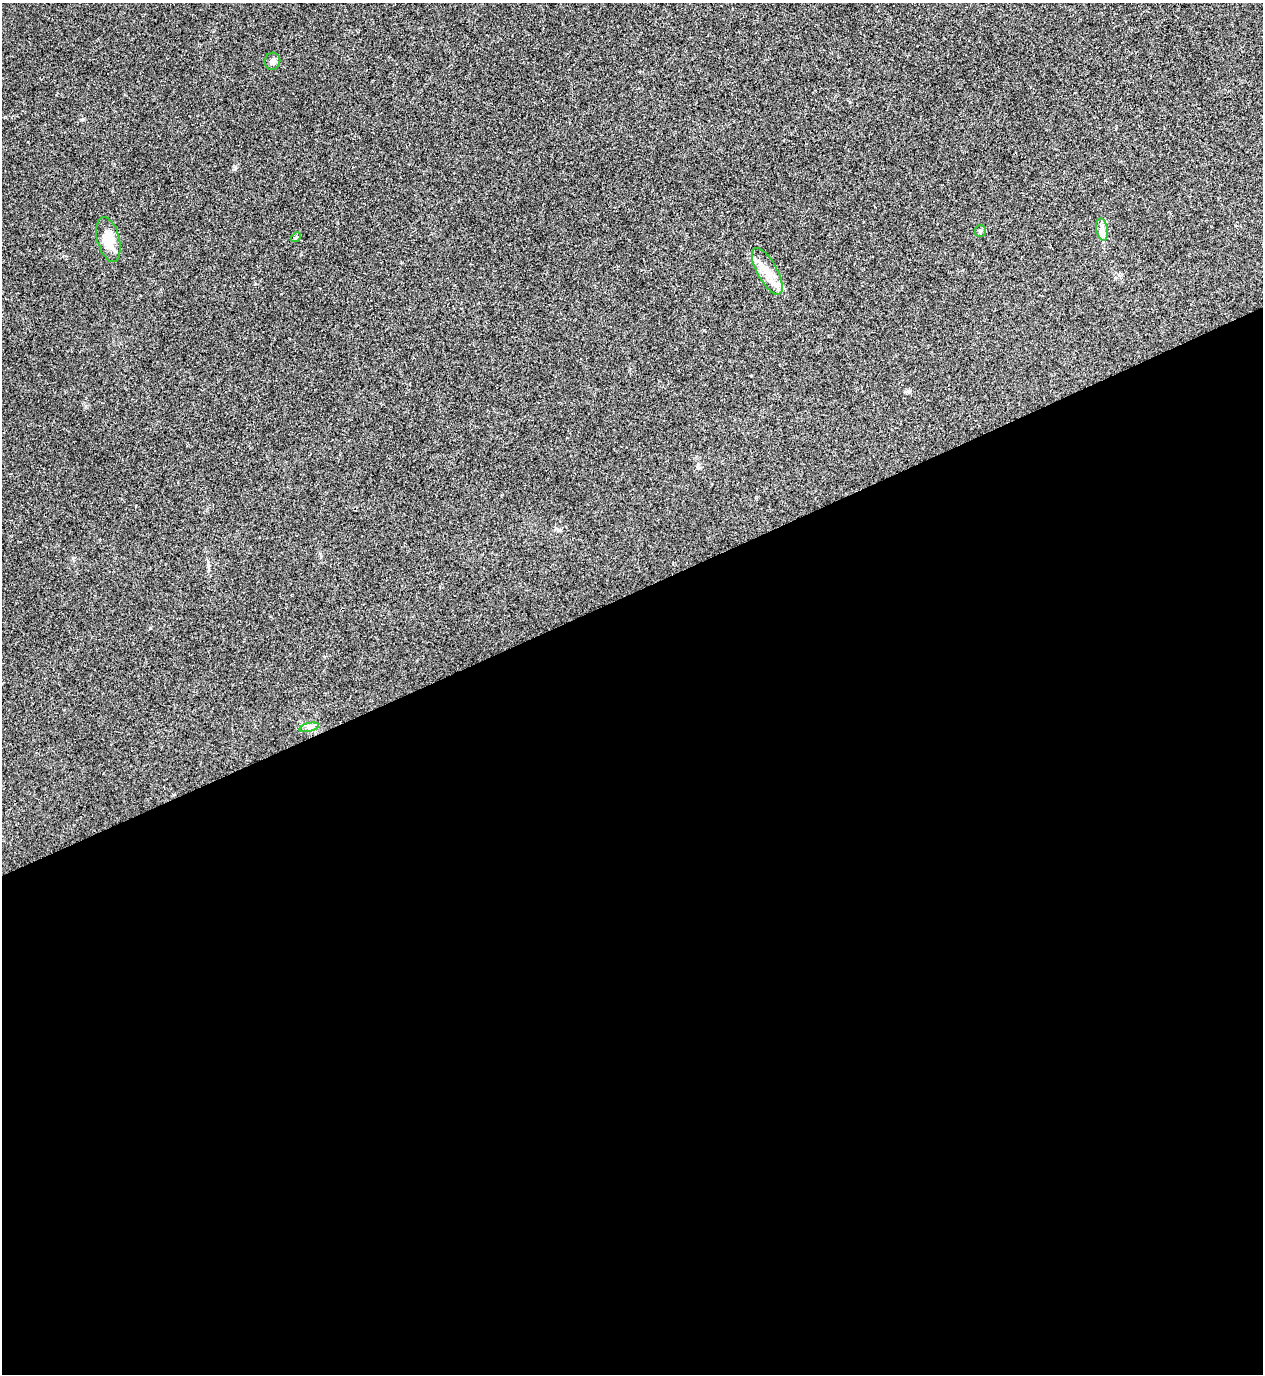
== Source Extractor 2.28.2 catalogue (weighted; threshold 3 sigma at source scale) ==
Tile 15 of 4 x 4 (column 3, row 4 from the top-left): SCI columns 2679-3939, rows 5-1376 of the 5482 x 5493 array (HDU 1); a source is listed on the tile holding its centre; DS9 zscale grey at full resolution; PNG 1265 x 1376 px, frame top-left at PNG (2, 3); each listed source drawn as its Kron ellipse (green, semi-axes under 4 px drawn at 4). Shown black and unused: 57% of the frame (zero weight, under 3 of 4 exposures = <1% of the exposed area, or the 3 px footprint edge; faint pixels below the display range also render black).
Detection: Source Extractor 2.28.2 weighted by HDU 2 'WHT'; one run over the whole footprint, this tile lists its part. Background 0.0203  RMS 0.0049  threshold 0.0222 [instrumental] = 3 sigma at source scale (4.5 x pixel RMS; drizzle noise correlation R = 1.50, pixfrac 1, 0.05/0.05 arcsec/px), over >= 5 px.
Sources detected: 7; all 7 listed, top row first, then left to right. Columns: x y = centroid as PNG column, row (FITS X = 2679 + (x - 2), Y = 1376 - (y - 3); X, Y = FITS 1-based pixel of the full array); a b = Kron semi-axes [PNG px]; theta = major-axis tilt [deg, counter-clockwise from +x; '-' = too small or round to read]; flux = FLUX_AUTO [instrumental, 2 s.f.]
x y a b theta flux
272 61 9 7 75 1.7
1102 229 11 6 -80 2.4
980 231 6 5 - 0.74
296 237 5 4 - 0.66
108 239 23 11 -76 9.5
767 271 26 10 -61 7.8
309 727 10 4 12 1.4